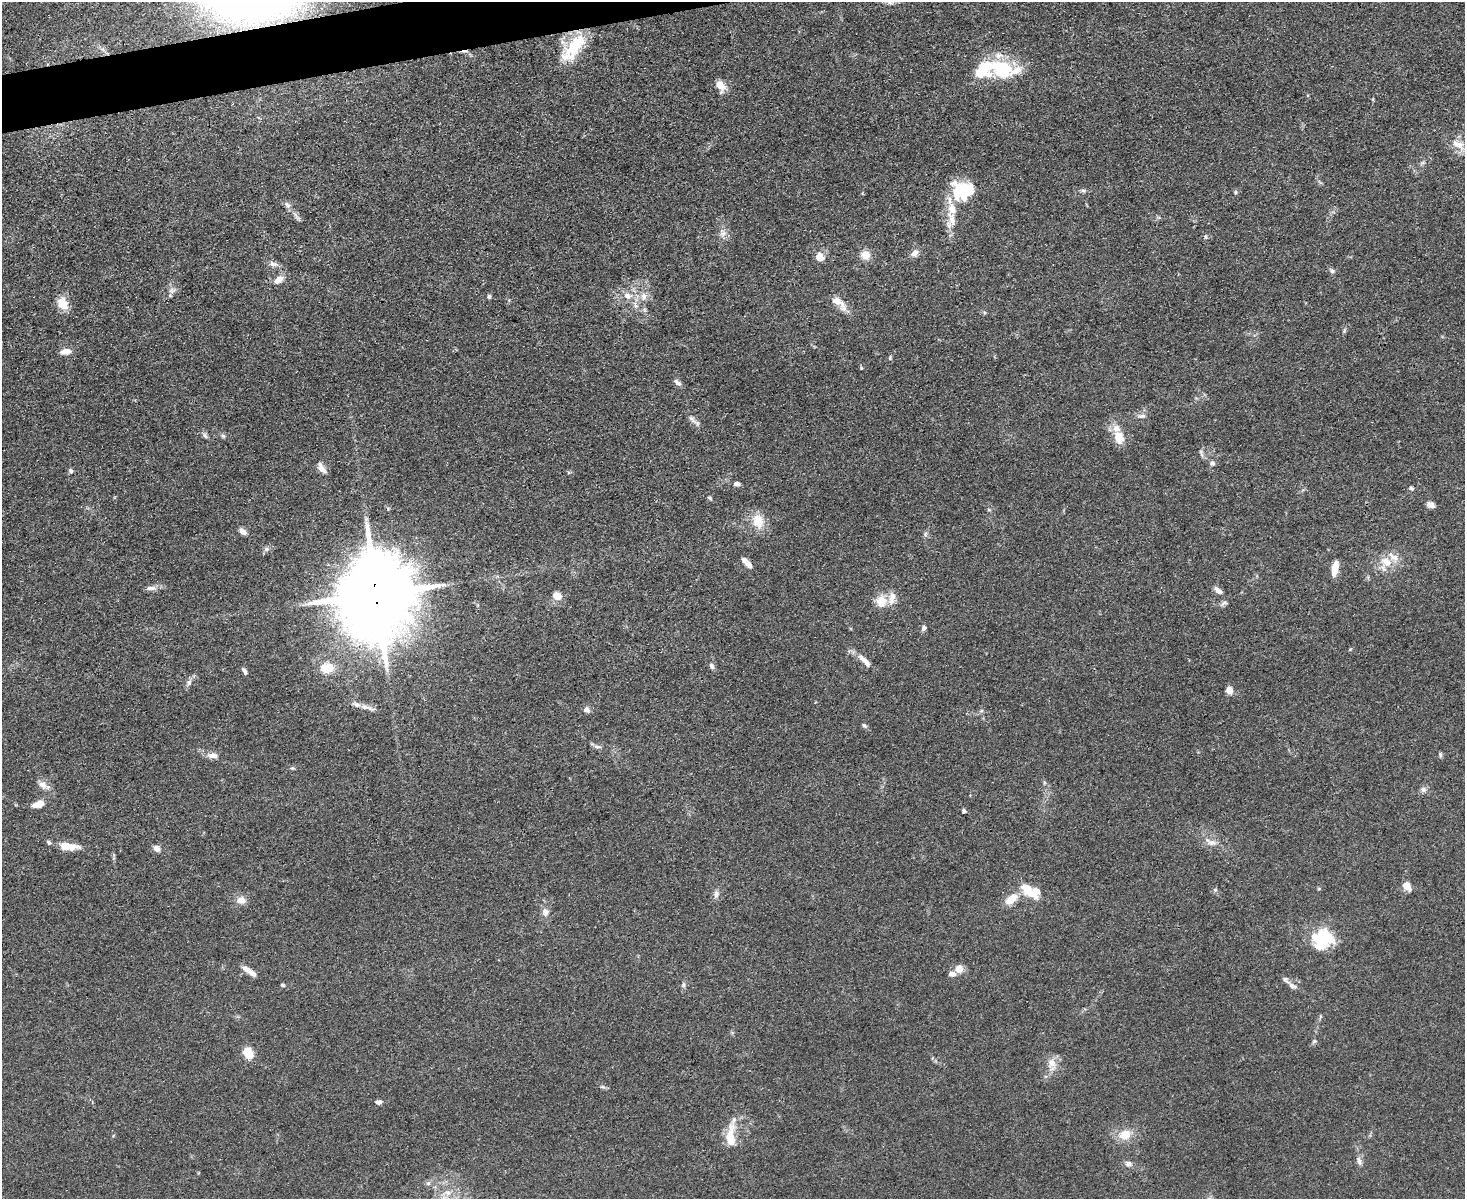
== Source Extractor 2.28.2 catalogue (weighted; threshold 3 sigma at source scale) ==
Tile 8 of 3 x 4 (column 2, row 3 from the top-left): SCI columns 1711-3173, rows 1198-2394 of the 4769 x 4789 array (HDU 1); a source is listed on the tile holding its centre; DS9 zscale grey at full resolution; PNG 1467 x 1201 px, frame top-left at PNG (2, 2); no overlay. Shown black and unused: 2% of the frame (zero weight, under 3 of 4 exposures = <1% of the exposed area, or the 3 px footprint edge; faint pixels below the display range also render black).
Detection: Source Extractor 2.28.2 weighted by HDU 2 'WHT'; one run over the whole footprint, this tile lists its part. Background 0.0657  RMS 0.0059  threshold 0.0265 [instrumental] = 3 sigma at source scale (4.5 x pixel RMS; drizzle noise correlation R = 1.50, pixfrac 1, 0.05/0.05 arcsec/px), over >= 5 px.
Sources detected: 119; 1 inside a brighter object's white glare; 1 cosmic-ray / hot-pixel residue — not listed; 18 inside a brighter listed object's ellipse — not listed separately; the other 99 listed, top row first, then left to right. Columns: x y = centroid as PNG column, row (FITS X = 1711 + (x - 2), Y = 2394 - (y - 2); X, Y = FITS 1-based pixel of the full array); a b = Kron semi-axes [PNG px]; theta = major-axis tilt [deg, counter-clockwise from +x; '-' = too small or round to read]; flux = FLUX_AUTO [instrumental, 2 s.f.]
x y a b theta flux
573 48 43 17 52 24
1002 69 36 24 1 34
720 85 11 8 -51 6.8
1460 146 17 10 -44 7.3
963 189 30 21 9 26
1083 190 7 4 -1 1.1
1235 192 6 5 - 0.91
287 205 10 6 -58 2.2
952 220 15 9 -81 5.9
723 233 10 7 49 2.7
1206 237 5 5 - 0.89
914 253 11 8 41 3.1
865 255 12 11 - 5.7
819 257 5 5 - 16
273 264 13 7 -15 2.6
1332 271 8 6 -21 1.5
279 279 14 8 37 4.8
172 291 10 8 28 2.6
489 296 6 4 -86 1
628 296 12 9 -11 5.3
644 296 12 9 85 4.3
63 303 17 13 -62 7.7
839 303 25 9 -44 7.1
636 306 7 4 -18 1.3
66 352 13 7 8 4.1
890 358 6 5 - 0.87
677 382 12 5 -38 2
1142 416 12 5 5 2.1
692 419 12 7 -52 2.8
205 435 9 5 -74 1.5
223 436 7 4 -44 1.1
1118 437 16 11 -70 10
1212 463 6 6 - 1.7
322 468 15 7 -55 3.9
71 471 7 5 -59 1.2
736 484 7 6 - 2
1411 488 7 5 -10 1.1
709 498 6 4 -30 0.79
1431 505 9 6 -21 3.6
989 510 6 3 -19 0.7
366 519 6 5 - 1
758 521 18 13 -71 11
243 532 9 6 -33 2.9
266 549 7 6 - 1.5
1386 562 17 11 -34 9.1
747 563 12 5 -47 5.5
1335 568 16 6 79 7
150 588 13 6 0 2.7
1218 591 11 6 -37 3.2
376 594 23 19 89 8900
557 596 10 8 -32 5.9
881 601 16 14 83 8.7
1224 603 9 4 21 1.5
924 628 7 6 - 1.6
865 661 21 7 -46 5.5
711 666 8 6 -67 1.6
327 668 16 11 7 11
244 671 9 5 -61 1.5
189 682 9 6 64 2
1229 690 5 5 - 13
365 707 25 5 -14 4
586 710 7 7 - 2.5
981 711 5 5 - 1
864 726 7 5 -48 1.1
598 747 10 5 -1 1.6
213 755 12 6 -5 4.1
1440 755 8 4 -81 0.97
292 768 5 5 - 0.77
1044 782 6 4 -72 0.83
43 785 14 9 -29 4.2
1423 790 7 7 - 2
38 804 12 7 21 6.3
964 811 4 4 - 1.8
1211 842 19 8 -24 4.8
64 846 22 8 0 8.6
156 848 9 7 -43 2.7
1407 886 10 8 -47 5.5
1215 890 6 5 - 0.95
1028 891 25 10 -40 13
716 894 10 7 72 2.3
1011 899 17 9 37 8.3
241 900 10 9 - 5
545 912 13 8 -86 3.7
1322 937 24 22 -17 26
247 969 13 7 -33 4
959 969 10 9 - 4.8
283 985 5 4 - 0.86
1293 986 18 6 -33 3
1314 1041 7 5 22 1.1
248 1053 14 10 -59 8.1
1052 1064 18 10 -80 6.4
602 1087 8 4 -8 1.1
379 1102 7 5 8 2
1125 1134 15 12 23 9.2
730 1136 31 11 88 12
1359 1161 11 6 -70 2.4
1128 1164 8 7 - 2.4
428 1183 6 5 - 1.3
448 1193 8 7 - 3.1
Overlapping masked pixels (flux is a lower limit): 1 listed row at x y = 376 594
Isophote crosses this tile's border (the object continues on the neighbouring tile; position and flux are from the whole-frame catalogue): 1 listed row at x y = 448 1193
Unlisted compact peaks at least as high as the median listed source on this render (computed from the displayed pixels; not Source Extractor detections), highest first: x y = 861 368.